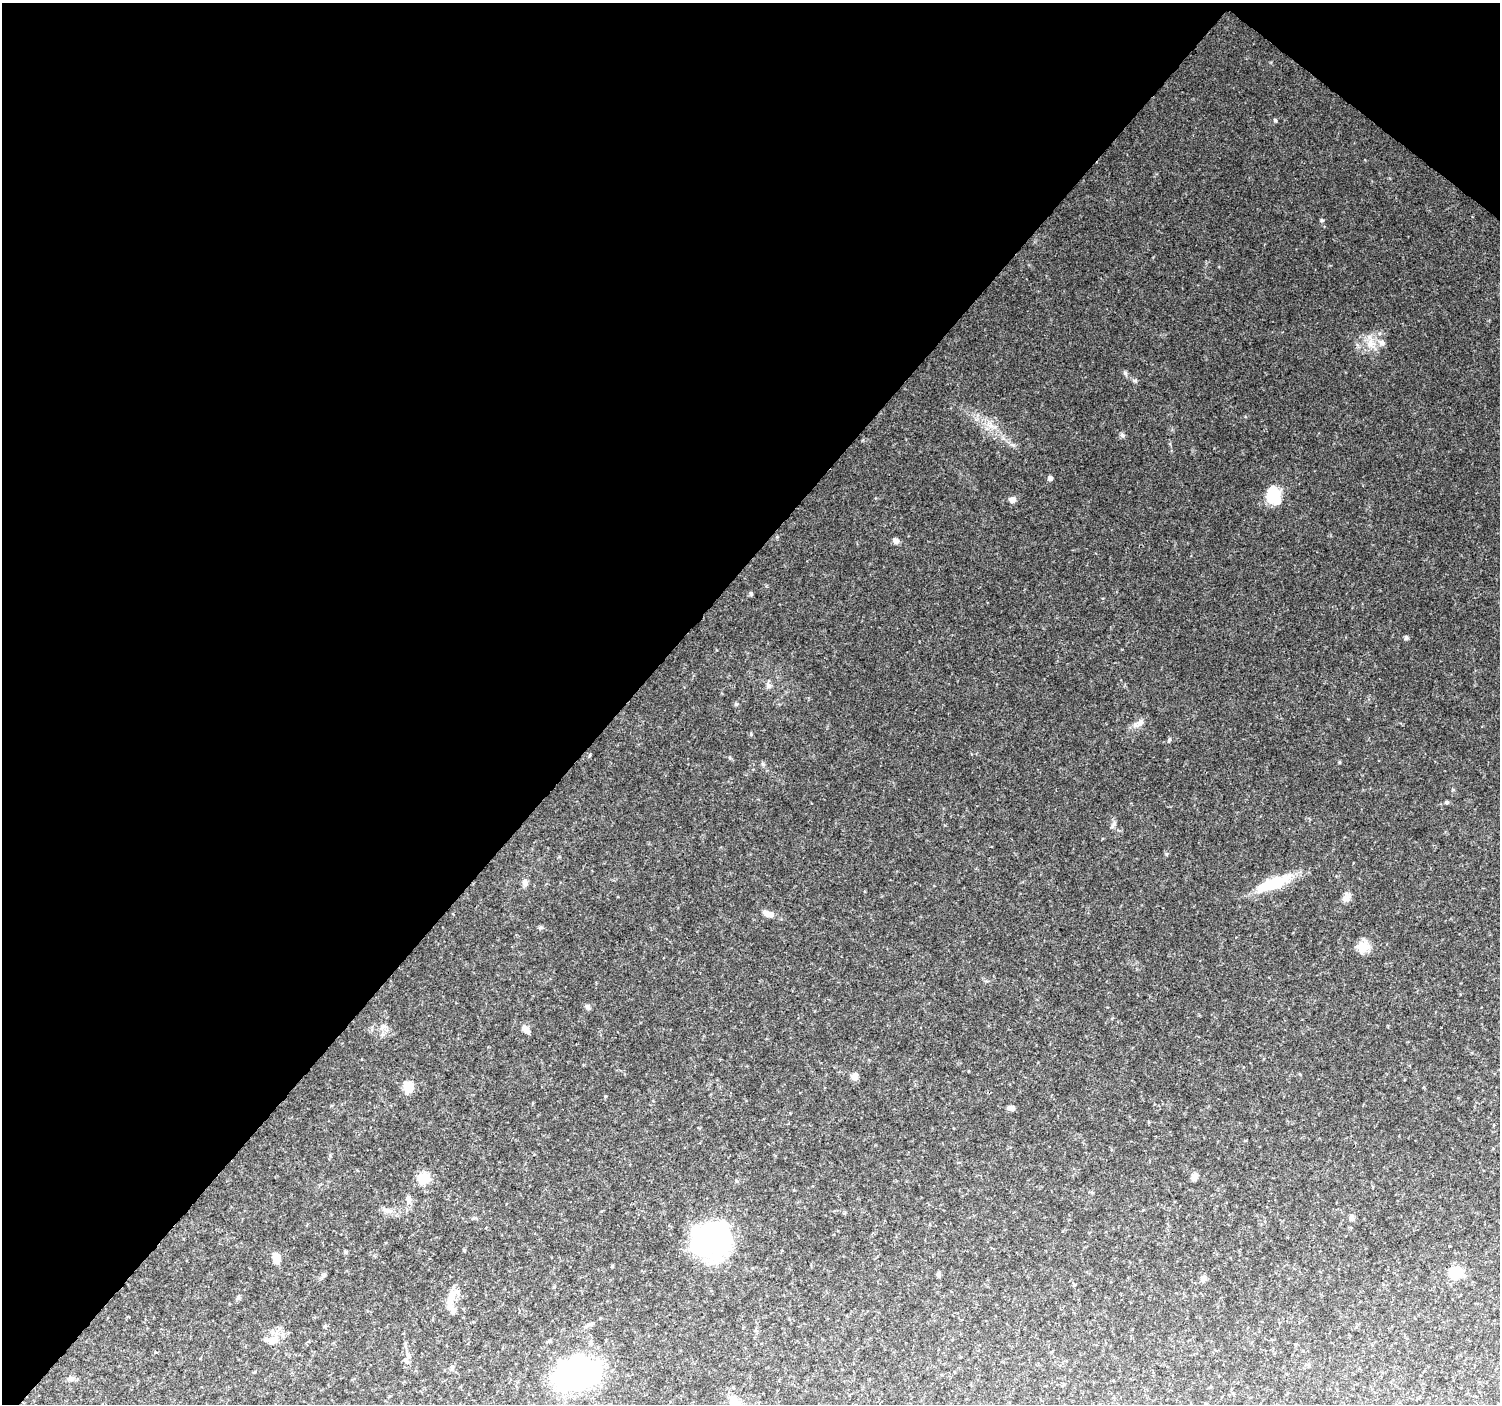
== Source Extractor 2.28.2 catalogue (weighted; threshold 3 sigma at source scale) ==
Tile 2 of 4 x 4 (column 2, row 1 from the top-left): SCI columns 1504-3001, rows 4448-5849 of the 5997 x 6023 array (HDU 1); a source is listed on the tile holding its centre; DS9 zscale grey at full resolution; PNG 1502 x 1406 px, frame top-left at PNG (2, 3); no overlay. Shown black and unused: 43% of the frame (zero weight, under 2 of 3 exposures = <1% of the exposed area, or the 3 px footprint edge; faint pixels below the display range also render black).
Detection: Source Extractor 2.28.2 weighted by HDU 2 'WHT'; one run over the whole footprint, this tile lists its part. Background 0.124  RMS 0.0084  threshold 0.0379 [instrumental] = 3 sigma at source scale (4.5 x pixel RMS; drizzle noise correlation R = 1.50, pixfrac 1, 0.0396/0.0396 arcsec/px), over >= 5 px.
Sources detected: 54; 2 inside a brighter object's white glare — not listed; the other 52 listed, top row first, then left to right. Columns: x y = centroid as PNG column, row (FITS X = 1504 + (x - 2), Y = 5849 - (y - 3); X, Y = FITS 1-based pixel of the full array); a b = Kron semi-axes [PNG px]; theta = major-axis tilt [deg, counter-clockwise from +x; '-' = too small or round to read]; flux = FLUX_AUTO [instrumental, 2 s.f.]
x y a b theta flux
1275 120 5 4 - 0.91
1322 220 6 3 18 0.94
1382 342 8 7 - 3
1370 344 14 7 75 7.1
1122 435 6 5 - 1.5
1050 478 5 5 - 2.6
1274 496 18 12 -73 29
1012 499 5 5 - 5.6
896 540 9 7 -29 2.4
751 594 6 4 -60 1.5
1406 637 6 5 - 1.5
768 686 7 6 - 2.8
736 704 6 5 - 1.2
1139 723 19 7 34 5.3
751 734 5 4 - 0.91
1169 740 6 4 63 1.3
763 764 6 4 -71 1.2
1446 802 4 4 - 1.7
525 882 9 7 -77 3.1
1273 883 47 13 23 29
1345 898 12 7 58 4
768 914 13 7 -22 6
541 927 6 5 - 1.5
1364 947 16 12 -1 9.1
588 1007 8 5 -41 1.8
384 1027 10 5 21 2.4
525 1029 11 7 -49 4.4
854 1076 8 8 - 4.3
408 1087 11 10 - 14
1011 1108 8 5 -16 3.3
1149 1122 5 3 - 0.71
1194 1176 7 6 - 4.8
424 1178 14 12 13 14
409 1200 13 7 -81 3.7
1351 1218 7 6 - 2.5
716 1239 51 33 42 110
464 1250 4 4 - 0.78
345 1252 6 4 -45 1
276 1258 11 8 -76 7.4
612 1266 4 3 - 0.74
1455 1272 8 8 - 40
939 1275 6 5 - 1.8
1203 1279 8 7 - 2.9
238 1297 6 4 71 1.2
451 1298 32 9 82 12
271 1340 21 9 -5 7.6
155 1352 4 3 - 1.2
408 1356 8 6 -73 2.8
452 1367 6 5 - 1.5
578 1375 44 35 -11 160
71 1379 7 7 - 2.3
735 1402 18 9 -40 8.8
Isophote crosses this tile's border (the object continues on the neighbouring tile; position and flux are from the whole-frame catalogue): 1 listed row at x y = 735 1402
Unlisted compact peaks at least as high as the median listed source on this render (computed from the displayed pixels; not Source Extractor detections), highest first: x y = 1125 373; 1135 381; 1013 445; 1114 824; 1166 854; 1339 762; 730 758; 1453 790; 605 1096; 994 427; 1271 62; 1170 444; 863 440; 766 586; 385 1210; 1003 438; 1365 160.